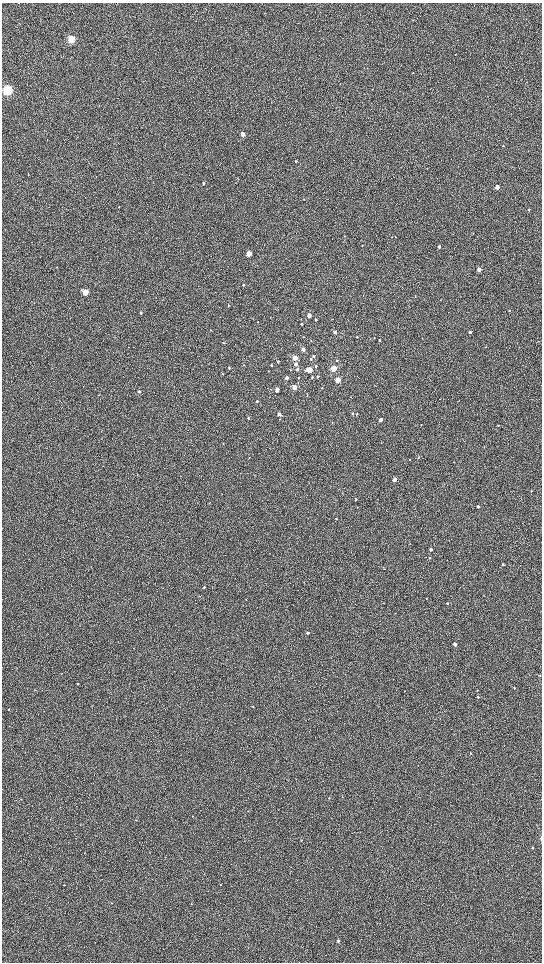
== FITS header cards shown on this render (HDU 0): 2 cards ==
NAXIS1  =                 1080 / length of data axis 1
NAXIS2  =                 1920 / length of data axis 2

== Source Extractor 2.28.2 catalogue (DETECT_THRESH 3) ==
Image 1080 x 1920 px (HDU 0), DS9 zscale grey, zoomed out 1/2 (1 PNG px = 2 x 2 image px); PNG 544 x 964 px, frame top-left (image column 1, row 1919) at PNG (2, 3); no overlay
Background 603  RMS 57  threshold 171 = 3 sigma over >= 5 px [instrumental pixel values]
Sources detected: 106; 1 cannot appear on this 1/2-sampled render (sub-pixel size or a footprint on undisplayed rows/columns) and is not listed; the other 105 listed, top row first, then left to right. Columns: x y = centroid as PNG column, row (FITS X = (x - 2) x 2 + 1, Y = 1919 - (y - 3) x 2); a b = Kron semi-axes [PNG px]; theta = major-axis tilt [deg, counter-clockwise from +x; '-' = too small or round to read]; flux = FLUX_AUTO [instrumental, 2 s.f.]
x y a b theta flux
71 39 4 3 - 9.5e+05
413 73 3 2 - 4.4e+03
7 90 4 4 - 2.2e+06
243 134 3 3 - 9.3e+04
503 146 2 2 - 4.9e+03
296 161 3 3 - 1.0e+04
204 183 3 3 - 1.8e+04
497 187 3 2 - 2.1e+05
119 207 3 2 - 4.0e+03
529 209 2 2 - 1.2e+04
473 233 2 2 - 3.6e+03
344 236 3 2 - 5.3e+03
395 237 3 2 - 4.4e+03
362 245 2 2 - 5.0e+03
439 246 3 2 - 2.5e+04
249 254 3 3 - 2.3e+05
479 269 3 2 - 1.2e+05
243 285 3 2 - 9.0e+03
85 292 4 3 - 2.3e+05
415 296 2 2 - 4.7e+03
441 300 3 2 - 4.4e+03
228 305 2 2 - 5.4e+03
509 310 3 2 - 6.3e+03
141 313 3 3 - 1.2e+04
309 315 3 2 - 7.0e+04
332 319 3 2 - 3.4e+03
316 320 3 3 - 1.2e+04
258 322 2 2 - 5.2e+03
301 324 2 2 - 1.7e+04
210 330 3 2 - 4.3e+03
335 332 3 2 - 3.8e+04
470 332 2 2 - 3.1e+04
304 337 3 2 - 3.3e+03
357 337 2 2 - 6.1e+03
380 340 3 2 - 9.8e+03
311 341 3 2 - 5.0e+03
223 343 3 3 - 9.3e+03
485 347 2 1 - 3.0e+03
303 349 4 3 - 3.5e+04
314 356 3 3 - 1.4e+04
295 358 3 3 - 2.0e+05
311 359 3 3 - 1.3e+04
278 361 3 2 - 1.2e+04
337 361 2 2 - 1.1e+04
295 364 3 3 - 5.4e+04
271 365 3 2 - 9.0e+03
316 366 3 2 - 1.3e+04
229 368 3 3 - 9.9e+03
333 368 3 3 - 4.7e+05
297 369 3 3 - 2.6e+04
291 370 4 2 - 5.1e+03
309 370 3 3 - 2.8e+05
222 374 3 2 - 7.7e+03
317 376 2 2 - 1.3e+04
312 377 3 2 - 1.6e+04
286 378 3 3 - 4.2e+04
299 378 2 2 - 6.5e+03
337 380 3 3 - 2.1e+05
294 387 3 3 - 1.5e+05
322 388 2 2 - 4.6e+03
277 389 3 3 - 8.1e+04
139 391 3 3 - 1.8e+04
257 401 3 3 - 1.1e+04
353 413 3 2 - 9.2e+03
279 414 3 3 - 5.4e+04
356 414 3 3 - 1.0e+04
248 418 3 3 - 1.2e+04
381 419 3 2 - 7.3e+04
421 425 2 2 - 3.8e+03
498 425 2 2 - 4.8e+03
249 457 3 2 - 4.4e+03
418 457 3 2 - 7.4e+03
410 459 2 2 - 6.1e+03
454 462 2 2 - 4.6e+03
395 479 3 2 - 1.0e+05
531 491 2 2 - 6.6e+03
356 499 3 2 - 1.7e+04
478 506 3 2 - 2.6e+04
357 507 3 2 - 4.2e+03
336 519 2 2 - 7.4e+03
431 549 3 2 - 3.2e+04
429 558 3 2 - 6.6e+03
503 565 2 2 - 8.3e+03
384 569 3 2 - 5.1e+03
204 587 2 2 - 1.4e+04
426 598 2 2 - 4.1e+03
447 603 2 2 - 9.9e+03
308 633 2 2 - 3.2e+04
455 644 3 2 - 5.4e+04
540 675 2 2 - 5.4e+03
78 684 3 2 - 9.7e+03
514 688 2 2 - 5.2e+03
405 691 2 2 - 4.2e+03
478 697 3 3 - 1.2e+04
92 705 3 2 - 4.5e+03
253 706 2 2 - 6.3e+03
8 710 2 2 - 5.0e+03
470 753 2 2 - 5.2e+03
329 798 2 2 - 4.7e+03
541 838 4 2 - 2.4e+04
302 840 3 2 - 4.9e+03
291 867 2 1 - 2.8e+03
220 884 2 2 - 4.1e+03
64 885 3 2 - 5.7e+03
338 941 4 3 - 1.9e+04
At the frame edge (FLAGS 8, measured only in part): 1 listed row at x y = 541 838
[1 sub-pixel or undisplayed-footprint detection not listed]